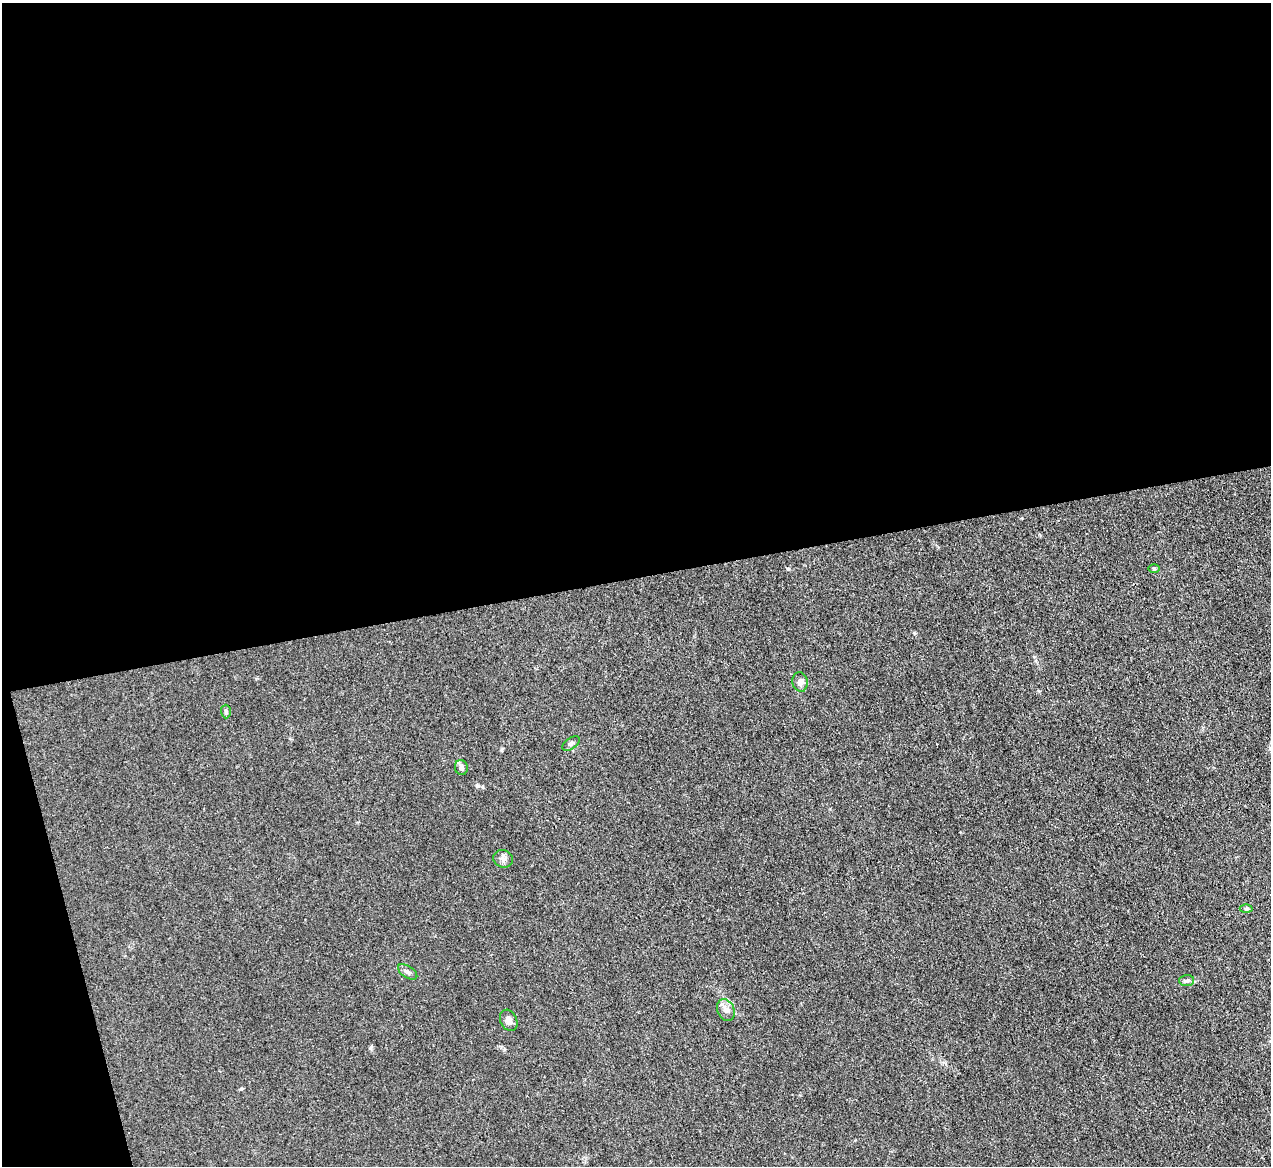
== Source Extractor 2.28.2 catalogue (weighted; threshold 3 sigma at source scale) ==
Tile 1 of 4 x 4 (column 1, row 1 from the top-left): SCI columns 1-1269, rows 3635-4798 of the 5075 x 5060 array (HDU 1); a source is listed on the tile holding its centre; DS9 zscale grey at full resolution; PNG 1273 x 1168 px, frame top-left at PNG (2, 3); each listed source drawn as its Kron ellipse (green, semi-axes under 4 px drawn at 4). Shown black and unused: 52% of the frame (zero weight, under 3 of 4 exposures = <1% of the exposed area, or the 3 px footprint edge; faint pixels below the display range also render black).
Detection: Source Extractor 2.28.2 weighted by HDU 2 'WHT'; one run over the whole footprint, this tile lists its part. Background 0.0195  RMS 0.0047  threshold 0.021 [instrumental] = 3 sigma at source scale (4.5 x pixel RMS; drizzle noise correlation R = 1.50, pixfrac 1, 0.05/0.05 arcsec/px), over >= 5 px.
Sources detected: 11; all 11 listed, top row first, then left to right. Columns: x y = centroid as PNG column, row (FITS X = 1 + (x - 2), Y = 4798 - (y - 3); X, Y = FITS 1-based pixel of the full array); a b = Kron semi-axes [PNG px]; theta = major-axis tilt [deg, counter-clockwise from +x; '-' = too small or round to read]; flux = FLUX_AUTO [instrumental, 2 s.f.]
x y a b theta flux
1154 568 6 4 -1 0.6
800 682 10 7 -79 2
226 711 7 5 -89 0.76
571 743 10 5 37 1.2
461 767 7 6 - 1.6
503 859 10 8 -20 1.9
1246 909 6 4 0 0.71
408 972 11 5 -33 1.6
1187 981 7 5 1 1.1
726 1010 11 8 -66 2.5
509 1020 11 8 -63 2
Unlisted compact peaks at least as high as the median listed source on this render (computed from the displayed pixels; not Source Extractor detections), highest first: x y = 370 1048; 914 633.